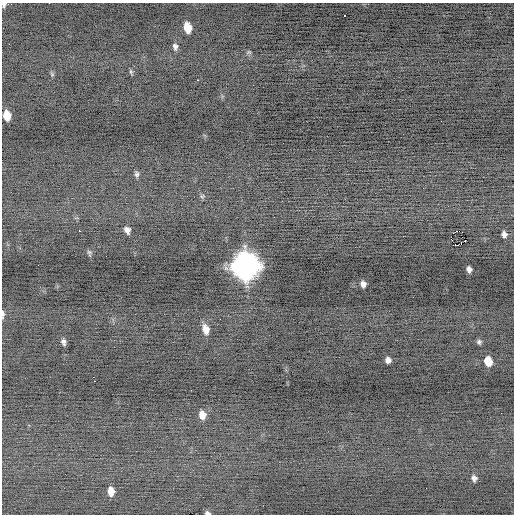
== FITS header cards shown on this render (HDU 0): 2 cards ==
NAXIS1  =                  512 / Axis length
NAXIS2  =                  512 / Axis length

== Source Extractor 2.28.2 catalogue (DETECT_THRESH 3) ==
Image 512 x 512 px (HDU 0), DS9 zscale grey, 1 PNG px = 1 image px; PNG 516 x 516 px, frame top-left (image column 1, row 512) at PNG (2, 3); no overlay
Background -0.215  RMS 0.7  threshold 2.09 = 3 sigma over >= 5 px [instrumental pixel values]
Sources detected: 37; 1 with non-positive FLUX_AUTO (blend fragments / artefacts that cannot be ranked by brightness) is not listed; the other 36 listed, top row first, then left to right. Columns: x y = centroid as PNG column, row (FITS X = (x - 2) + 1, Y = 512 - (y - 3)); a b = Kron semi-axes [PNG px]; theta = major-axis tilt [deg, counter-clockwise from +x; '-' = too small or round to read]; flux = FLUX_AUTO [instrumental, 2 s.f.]
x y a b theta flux
4 5 6 4 -87 110
344 15 3 3 - 420
187 27 9 6 -78 710
9 44 2 2 - 65
175 47 8 6 -76 160
249 52 7 5 7 74
131 71 7 4 -72 76
52 74 7 5 -46 69
197 80 3 2 - 340
7 115 9 6 -80 680
441 121 2 2 - 83
137 174 7 6 - 120
202 196 8 5 19 79
127 230 7 5 -60 210
79 231 3 2 - 600
504 234 7 6 - 190
451 237 2 2 - 370
465 240 3 2 - 130
458 245 7 3 6 2400
89 253 9 4 -75 89
245 266 13 11 -80 49000
469 269 6 5 - 190
363 284 6 5 - 200
3 314 9 3 90 110
220 319 2 2 - 91
206 329 11 7 -73 440
63 342 7 5 -72 150
479 342 5 5 - 99
388 360 6 5 - 190
488 361 8 6 -74 700
93 377 2 2 - 170
94 381 2 2 - 280
202 415 10 7 -83 430
474 478 8 6 -80 180
111 491 8 5 -85 440
208 513 5 3 - 89
At the frame edge (FLAGS 8, measured only in part): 3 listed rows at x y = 4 5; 3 314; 208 513
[1 non-positive-flux detection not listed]